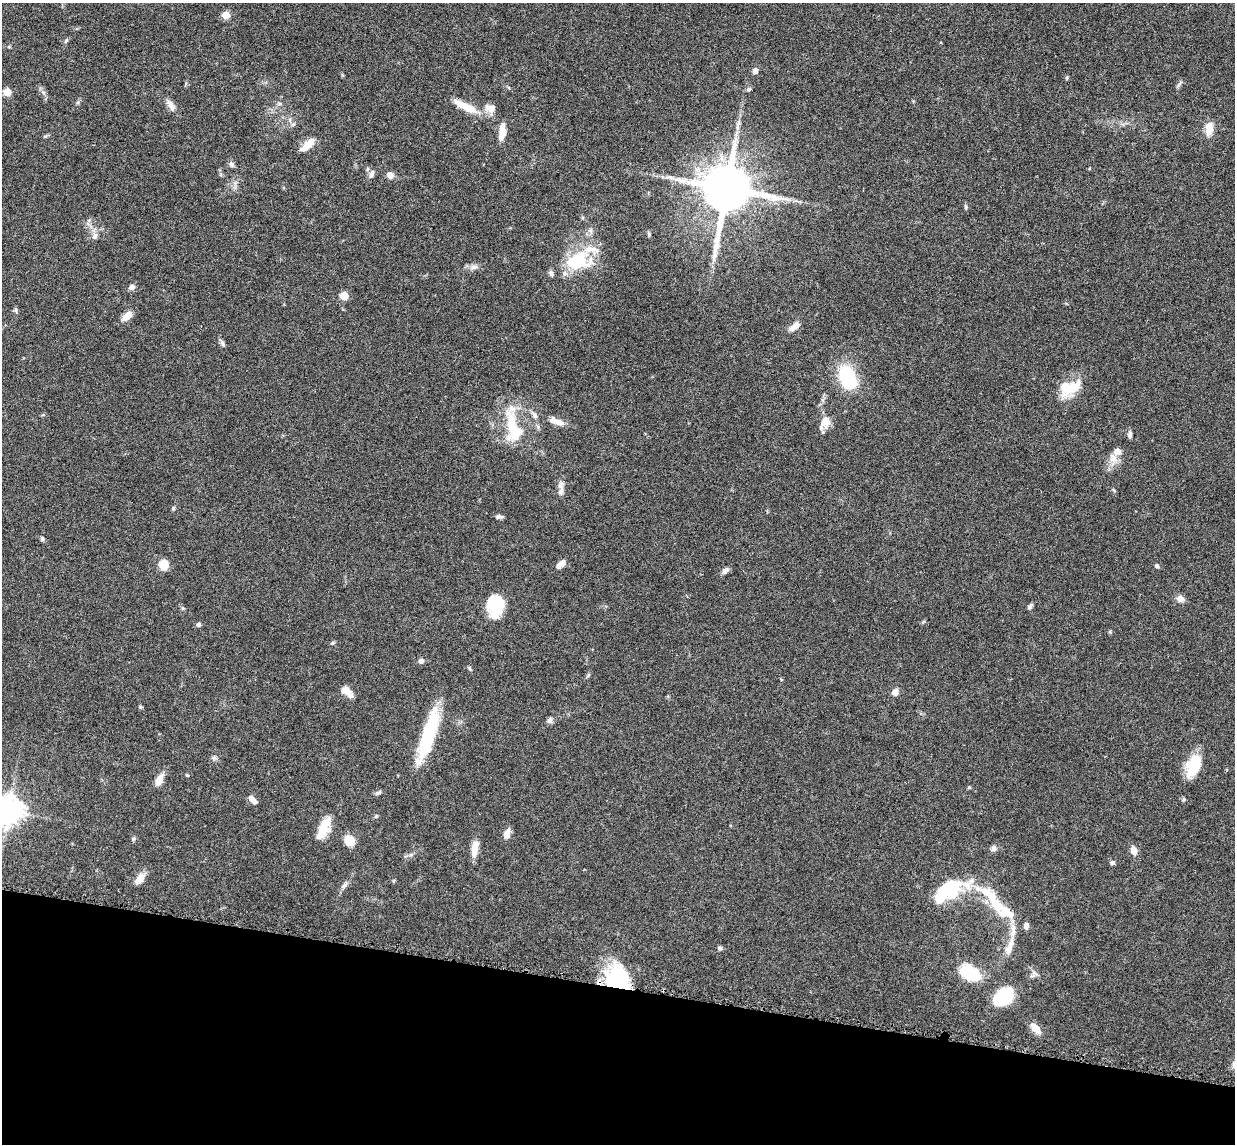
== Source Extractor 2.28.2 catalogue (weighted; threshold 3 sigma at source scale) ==
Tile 15 of 4 x 4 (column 3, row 4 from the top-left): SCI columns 2557-3789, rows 155-1296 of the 5085 x 5014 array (HDU 1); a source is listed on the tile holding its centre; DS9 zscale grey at full resolution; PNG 1237 x 1146 px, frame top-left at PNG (2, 3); no overlay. Shown black and unused: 14% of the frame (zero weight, under 3 of 6 exposures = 3% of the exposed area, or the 3 px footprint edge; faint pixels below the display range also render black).
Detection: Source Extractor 2.28.2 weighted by HDU 2 'WHT'; one run over the whole footprint, this tile lists its part. Background 0.0461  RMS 0.0033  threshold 0.0133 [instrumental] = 3 sigma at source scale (4.09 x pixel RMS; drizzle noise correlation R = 1.36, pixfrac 0.8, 0.05/0.05 arcsec/px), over >= 5 px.
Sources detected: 102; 4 inside a brighter object's white glare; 1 long thin detection or spike segment (spike, bleed or trail) — not listed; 9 inside a brighter listed object's ellipse — not listed separately; the other 88 listed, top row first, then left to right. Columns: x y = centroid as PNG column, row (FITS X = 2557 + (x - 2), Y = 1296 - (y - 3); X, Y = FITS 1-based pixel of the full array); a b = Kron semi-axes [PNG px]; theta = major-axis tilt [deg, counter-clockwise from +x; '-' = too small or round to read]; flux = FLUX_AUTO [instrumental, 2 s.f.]
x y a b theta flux
226 15 5 5 - 6.6
66 41 6 5 - 0.47
755 71 5 5 - 1.7
748 89 8 4 9 0.46
7 92 5 5 - 7.9
279 104 6 4 18 0.46
171 105 16 7 -61 1.8
466 107 36 9 -27 5.7
490 108 15 11 -13 2.5
738 126 18 4 73 1.7
1209 129 17 8 84 3.8
502 132 17 6 83 4
308 145 19 8 43 3.4
231 164 8 6 -60 0.92
372 174 12 6 66 1.1
390 175 9 7 -45 1.4
726 188 14 13 - 1700
966 207 8 4 -77 0.48
649 234 6 4 -71 0.44
95 236 10 7 69 1.2
579 258 32 20 76 13
474 267 10 6 9 1.2
551 273 9 6 -89 0.74
132 287 7 6 - 1.1
344 296 5 5 - 7.9
16 310 9 4 -85 0.56
127 316 11 6 41 3.4
794 327 17 7 35 2
222 343 9 5 -60 0.85
847 377 25 17 -70 17
1073 387 33 12 38 7
534 415 11 6 -50 1.1
558 422 17 7 -25 2.6
825 422 20 11 59 3.3
512 425 41 15 -84 12
1130 435 8 5 84 0.79
1117 452 6 5 - 3.3
1113 458 14 11 -74 2.7
561 491 12 7 69 1.5
173 508 6 4 47 0.37
499 517 8 4 -4 0.83
42 539 6 4 88 0.51
561 564 10 6 38 2.3
164 565 8 7 - 5.8
1157 566 6 5 - 0.53
725 571 10 6 36 0.99
1180 599 7 7 - 1.9
495 606 25 16 87 10
1030 606 7 4 59 0.73
198 624 5 5 - 0.77
1110 632 5 4 - 0.34
332 643 7 4 28 0.43
421 661 6 6 - 0.94
469 668 6 4 -87 0.4
346 691 15 10 -32 2.5
895 692 8 6 67 1.7
140 707 5 4 - 0.37
550 720 7 6 - 1.1
428 735 57 13 72 21
214 758 6 6 - 0.62
1193 766 25 14 69 8.9
187 775 5 3 - 0.28
159 779 16 8 61 2.5
969 787 5 3 - 0.31
379 792 8 5 34 0.62
251 799 10 7 -71 1.4
8 811 9 8 - 390
376 816 6 4 46 0.38
323 829 25 11 67 5.6
507 834 12 6 71 1.9
133 839 6 5 - 0.51
349 841 12 10 -59 4.1
993 848 8 7 - 0.92
474 850 16 9 82 2.9
1134 851 11 8 -73 1.8
1112 863 6 5 - 0.58
140 879 13 8 49 3.1
344 886 9 6 50 0.91
951 889 39 22 21 16
989 894 44 13 -33 9
1026 926 7 5 -83 1.2
1013 932 13 8 78 2.3
720 948 6 5 - 0.66
1009 949 15 9 70 2.6
970 973 23 14 -29 10
617 979 27 21 -72 26
1004 996 18 12 39 19
1035 1028 14 8 -48 2.9
Overlapping masked pixels (flux is a lower limit): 1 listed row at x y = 617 979
Isophote crosses this tile's border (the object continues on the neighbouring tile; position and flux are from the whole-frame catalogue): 1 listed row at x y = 8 811
Unlisted compact peaks at least as high as the median listed source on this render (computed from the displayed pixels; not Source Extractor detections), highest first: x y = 1184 799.